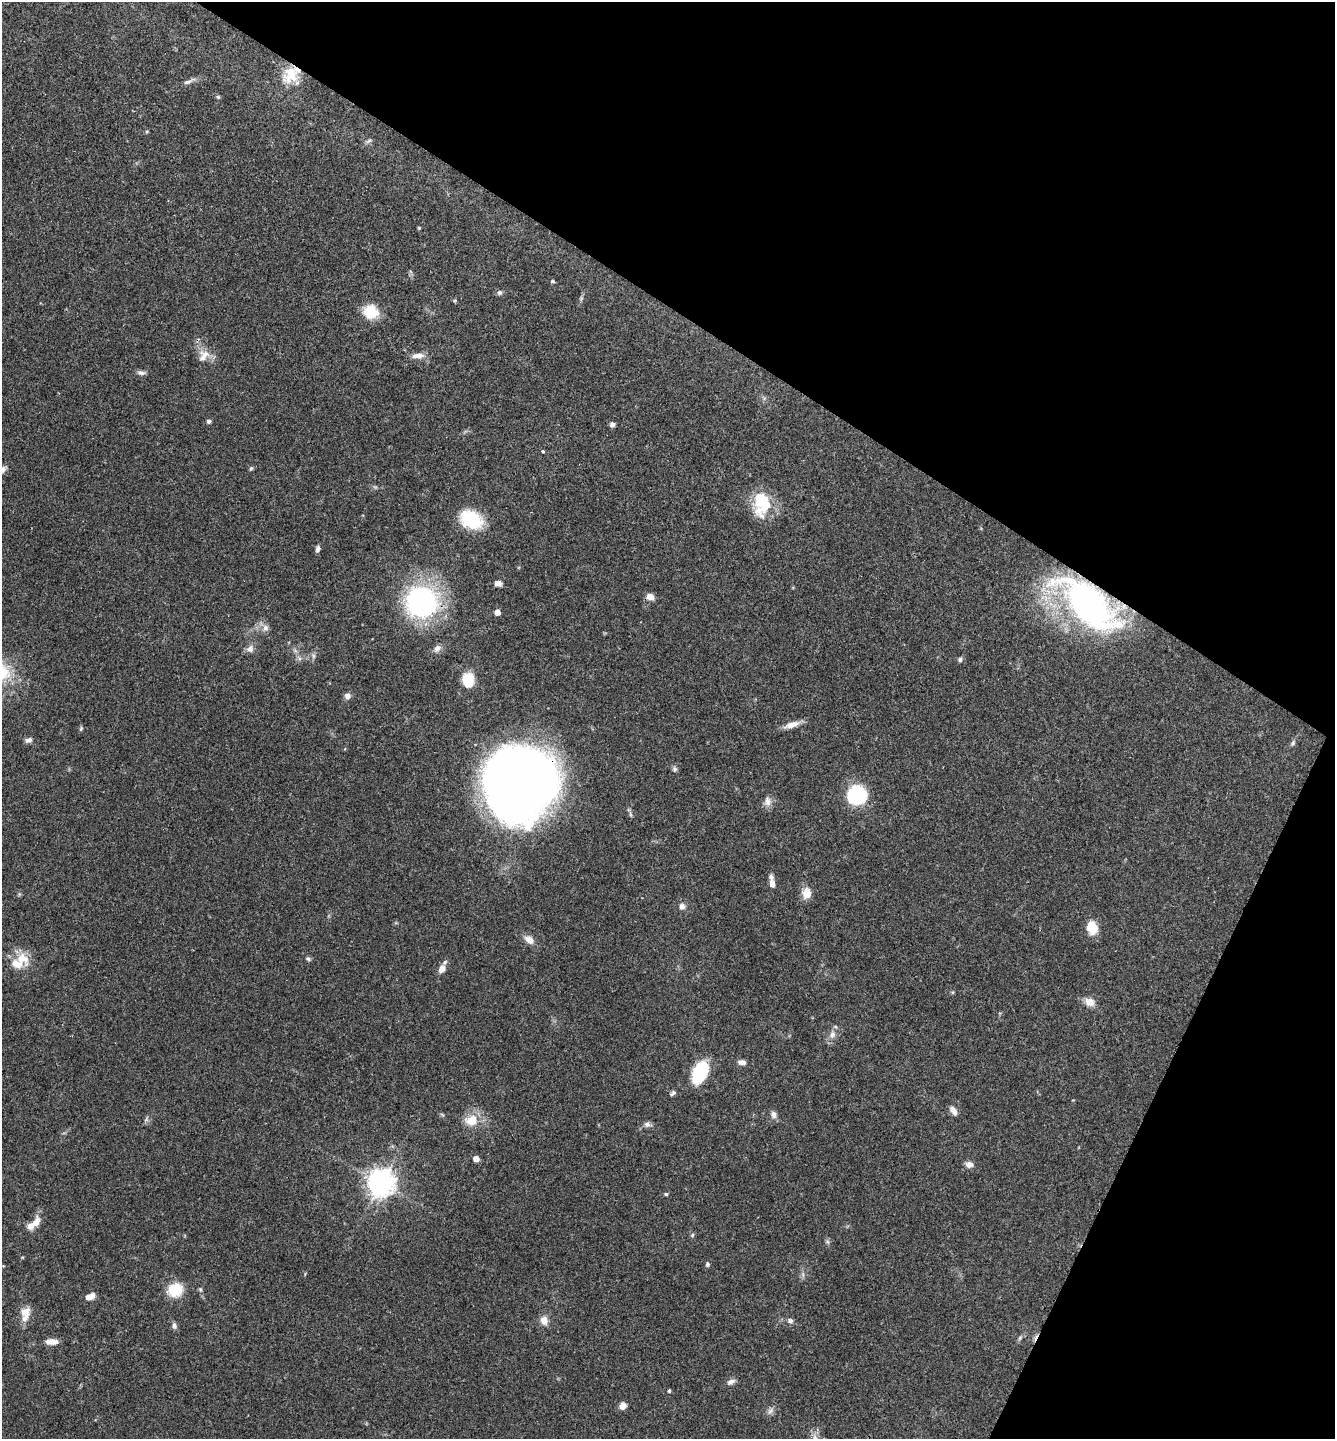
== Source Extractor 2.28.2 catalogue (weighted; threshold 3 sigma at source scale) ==
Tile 8 of 4 x 4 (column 4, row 2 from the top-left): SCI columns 4152-5484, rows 2881-4317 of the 5772 x 5764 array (HDU 1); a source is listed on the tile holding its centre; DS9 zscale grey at full resolution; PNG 1337 x 1441 px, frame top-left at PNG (2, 2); no overlay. Shown black and unused: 28% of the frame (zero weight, under 3 of 4 exposures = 1% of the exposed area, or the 3 px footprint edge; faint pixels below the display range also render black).
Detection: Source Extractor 2.28.2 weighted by HDU 2 'WHT'; one run over the whole footprint, this tile lists its part. Background 0.0626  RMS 0.0045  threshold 0.0201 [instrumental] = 3 sigma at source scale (4.5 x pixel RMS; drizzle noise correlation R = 1.50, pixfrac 1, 0.05/0.05 arcsec/px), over >= 5 px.
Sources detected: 91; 2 too faint to see at this stretch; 1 cosmic-ray / hot-pixel residue — not listed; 5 inside a brighter listed object's ellipse — not listed separately; the other 83 listed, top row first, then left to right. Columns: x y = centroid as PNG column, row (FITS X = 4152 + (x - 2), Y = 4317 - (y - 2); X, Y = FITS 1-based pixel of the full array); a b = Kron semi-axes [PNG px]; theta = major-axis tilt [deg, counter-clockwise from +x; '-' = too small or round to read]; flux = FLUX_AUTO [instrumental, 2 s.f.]
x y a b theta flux
291 74 23 21 -72 13
189 81 22 5 22 2.2
218 97 5 5 - 0.64
147 131 5 4 - 0.52
369 141 8 5 27 1.1
419 228 4 4 - 0.44
553 281 5 4 - 0.74
499 293 8 7 - 1.2
455 300 4 4 - 0.69
371 312 17 16 - 11
418 355 18 8 4 3.4
202 358 24 15 -89 6.3
141 373 12 6 -5 1.5
209 421 6 5 - 0.99
612 424 5 5 - 1.8
543 452 3 3 - 1.6
251 468 5 5 - 0.72
3 470 11 6 44 1.9
761 503 23 15 90 24
471 519 22 15 -28 26
318 549 7 5 77 1.4
498 583 8 6 -2 2.4
650 597 9 7 -33 3.1
421 602 22 21 - 120
1089 604 63 29 -42 170
497 612 5 5 - 3.9
265 628 10 8 81 2.3
437 648 11 8 56 2.2
250 649 11 9 57 2.5
299 658 8 6 -44 1.5
960 659 7 6 - 1.1
2 671 34 24 -58 22
468 680 15 12 90 12
347 696 8 8 - 1.9
792 725 22 7 17 4.2
81 728 7 5 74 0.72
29 740 9 6 14 1.7
1293 743 8 6 61 1.2
674 768 7 6 - 1.1
520 784 55 50 54 640
857 795 16 14 18 44
767 801 14 10 86 2.9
772 883 9 5 -79 2.9
807 893 13 11 -89 5
19 894 5 5 - 0.58
682 906 9 8 - 2.1
1092 928 14 11 -78 8.5
529 940 12 8 -38 3.8
23 959 23 17 -36 9
308 959 7 5 -29 0.92
442 969 9 6 61 3.9
1090 1002 10 9 - 4.9
832 1035 11 8 70 2.9
742 1062 9 6 -7 2.3
700 1072 18 11 64 32
673 1093 8 5 43 1.1
953 1111 12 6 -55 2.7
774 1115 10 8 -68 2
146 1119 8 4 53 0.92
472 1120 17 14 10 9.3
647 1124 9 7 -9 1.8
476 1159 5 4 - 3.9
969 1164 10 7 -11 2.4
381 1182 9 8 - 570
666 1194 5 4 - 0.66
37 1221 17 8 73 3.8
692 1235 6 5 - 0.67
827 1242 7 5 -54 0.95
707 1264 6 5 - 0.91
803 1275 8 4 -89 1.1
200 1289 7 5 -88 0.83
175 1290 17 15 19 12
88 1297 8 8 - 2.3
25 1311 16 11 4 4.1
544 1320 11 9 -76 3.7
790 1321 7 6 - 1.6
174 1326 8 6 -81 1.5
1020 1338 8 5 54 1
52 1342 15 7 0 3.6
731 1382 12 7 27 2
669 1391 4 4 - 0.82
623 1406 6 6 - 3.9
770 1411 11 7 52 1.9
Overlapping masked pixels (flux is a lower limit): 3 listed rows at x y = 291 74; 1089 604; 520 784
Isophote crosses this tile's border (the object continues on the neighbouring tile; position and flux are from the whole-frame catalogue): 2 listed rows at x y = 3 470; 2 671